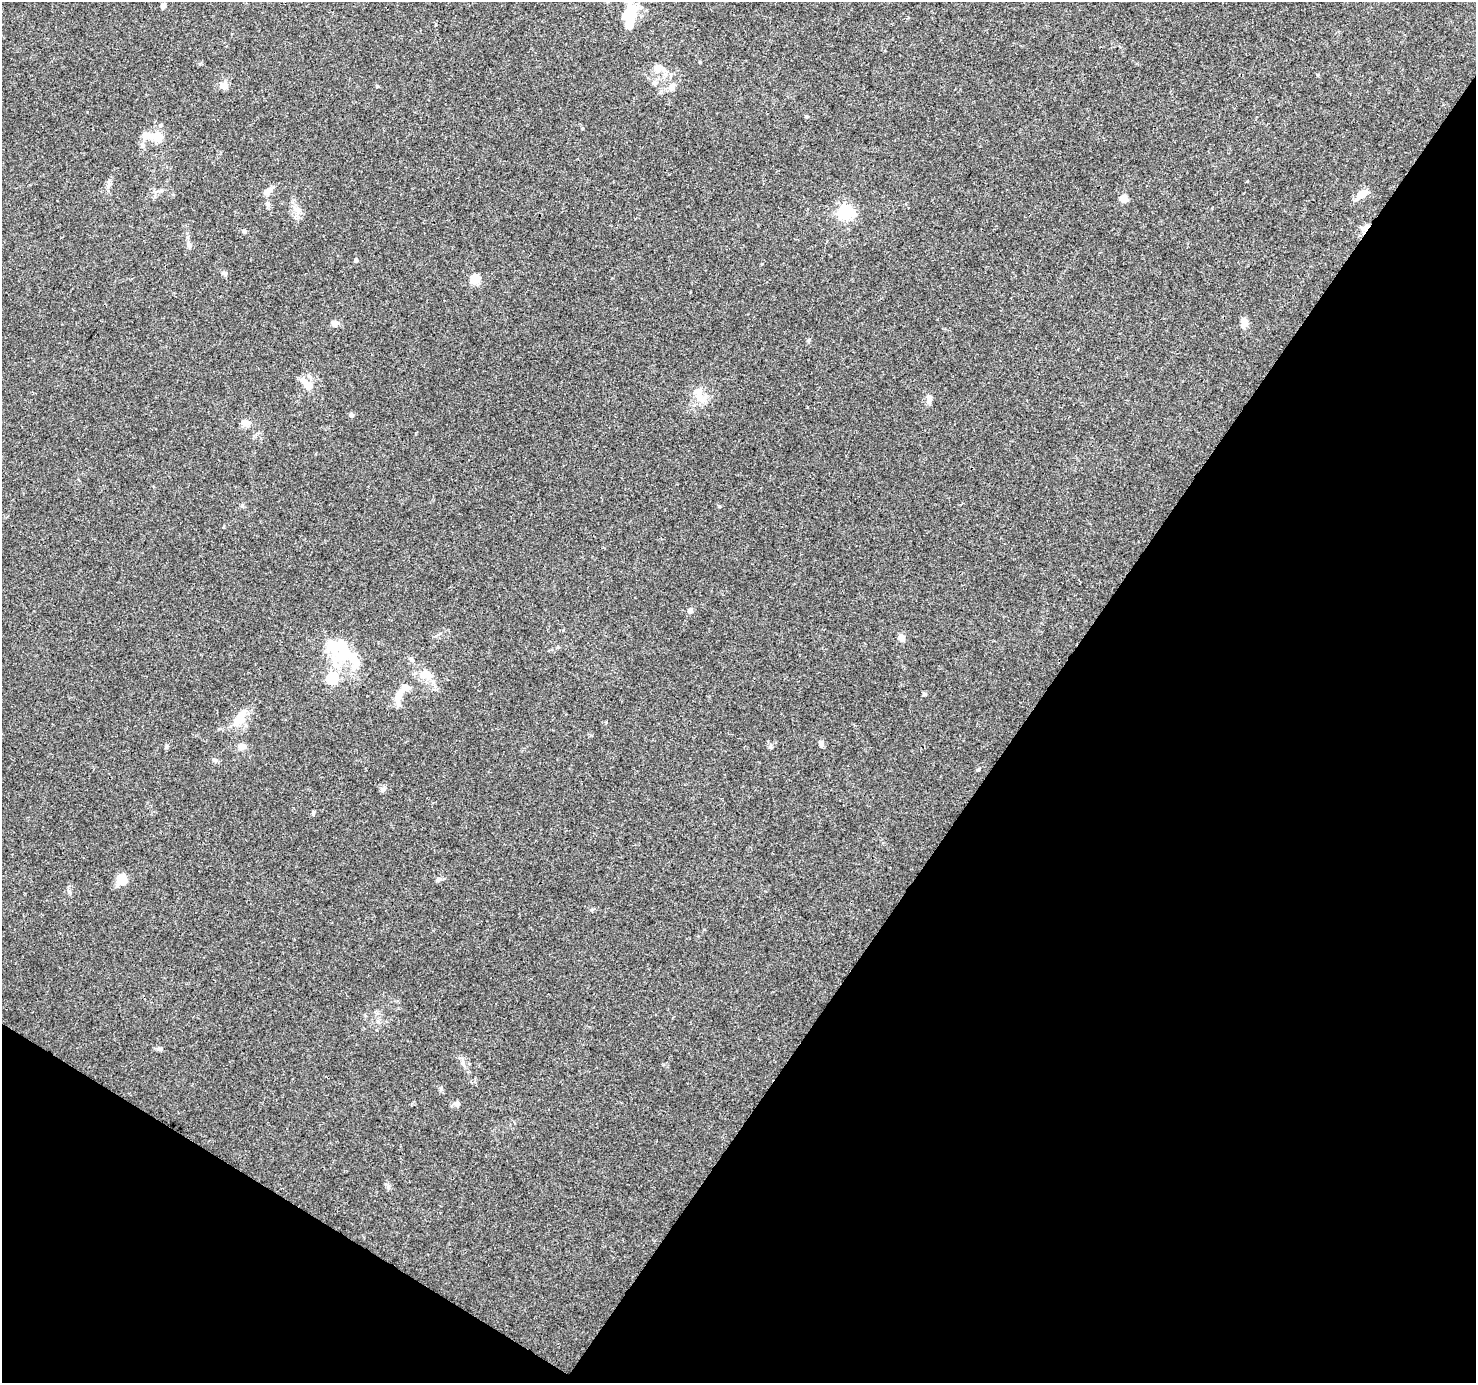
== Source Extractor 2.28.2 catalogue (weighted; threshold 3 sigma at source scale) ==
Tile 15 of 4 x 4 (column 3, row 4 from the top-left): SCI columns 2950-4423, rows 189-1569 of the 5905 x 5969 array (HDU 1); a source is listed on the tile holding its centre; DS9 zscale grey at full resolution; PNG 1478 x 1385 px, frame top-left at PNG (2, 2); no overlay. Shown black and unused: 34% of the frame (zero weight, under 3 of 4 exposures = <1% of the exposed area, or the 3 px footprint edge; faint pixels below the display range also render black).
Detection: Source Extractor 2.28.2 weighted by HDU 2 'WHT'; one run over the whole footprint, this tile lists its part. Background 0.0311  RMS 0.0027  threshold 0.0121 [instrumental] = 3 sigma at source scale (4.5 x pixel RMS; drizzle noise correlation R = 1.50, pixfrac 1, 0.0396/0.0396 arcsec/px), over >= 5 px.
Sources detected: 55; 4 inside a brighter object's white glare — not listed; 4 inside a brighter listed object's ellipse — not listed separately; the other 47 listed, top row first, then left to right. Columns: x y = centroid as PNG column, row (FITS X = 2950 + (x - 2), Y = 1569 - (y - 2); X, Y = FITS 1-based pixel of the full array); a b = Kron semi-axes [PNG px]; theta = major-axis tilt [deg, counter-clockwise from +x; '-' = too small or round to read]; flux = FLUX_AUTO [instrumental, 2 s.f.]
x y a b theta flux
163 5 4 4 - 1.8
629 15 24 16 69 7.5
658 68 12 9 -9 2.7
654 83 7 6 - 0.71
224 86 5 5 - 4.2
377 86 4 4 - 0.31
806 117 5 3 - 0.29
153 136 31 11 -8 4.7
108 185 8 6 69 0.79
268 191 13 7 36 1.6
1362 193 15 9 28 2.5
1123 199 8 7 - 1.9
267 204 7 6 - 0.78
298 211 9 4 81 0.92
845 212 6 6 - 59
1366 227 12 6 48 1.5
189 245 7 6 - 0.67
356 260 4 4 - 0.69
475 280 5 5 - 11
1244 322 10 7 -82 2.4
335 323 8 7 - 1.1
808 340 6 5 - 0.41
307 385 17 9 -40 3.4
699 394 26 10 -71 3.5
929 398 12 7 84 1.3
351 415 5 5 - 0.66
245 422 11 8 7 1.6
690 610 5 4 - 1.7
902 638 6 5 - 2.4
343 648 38 20 -73 11
411 659 8 5 -28 0.54
426 674 17 13 -45 3.3
332 679 6 6 - 22
399 694 29 8 67 3.5
924 694 6 5 - 0.39
239 719 23 11 59 4.6
821 743 9 5 90 0.72
242 746 11 9 -3 1.4
166 747 6 4 71 0.39
215 761 6 5 - 0.54
978 769 5 5 - 0.4
382 790 6 6 - 0.62
313 813 6 4 79 0.37
122 879 8 7 - 5.2
438 880 7 5 30 0.7
159 1049 9 5 -6 0.66
457 1104 7 6 - 0.91
Overlapping masked pixels (flux is a lower limit): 1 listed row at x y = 1366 227
Unlisted compact peaks at least as high as the median listed source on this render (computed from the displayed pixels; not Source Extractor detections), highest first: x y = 226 273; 719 506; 388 1187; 769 747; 441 1089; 245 232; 591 910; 69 892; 762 264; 463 1062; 1247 181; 582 128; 223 527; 606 722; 558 647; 700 62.